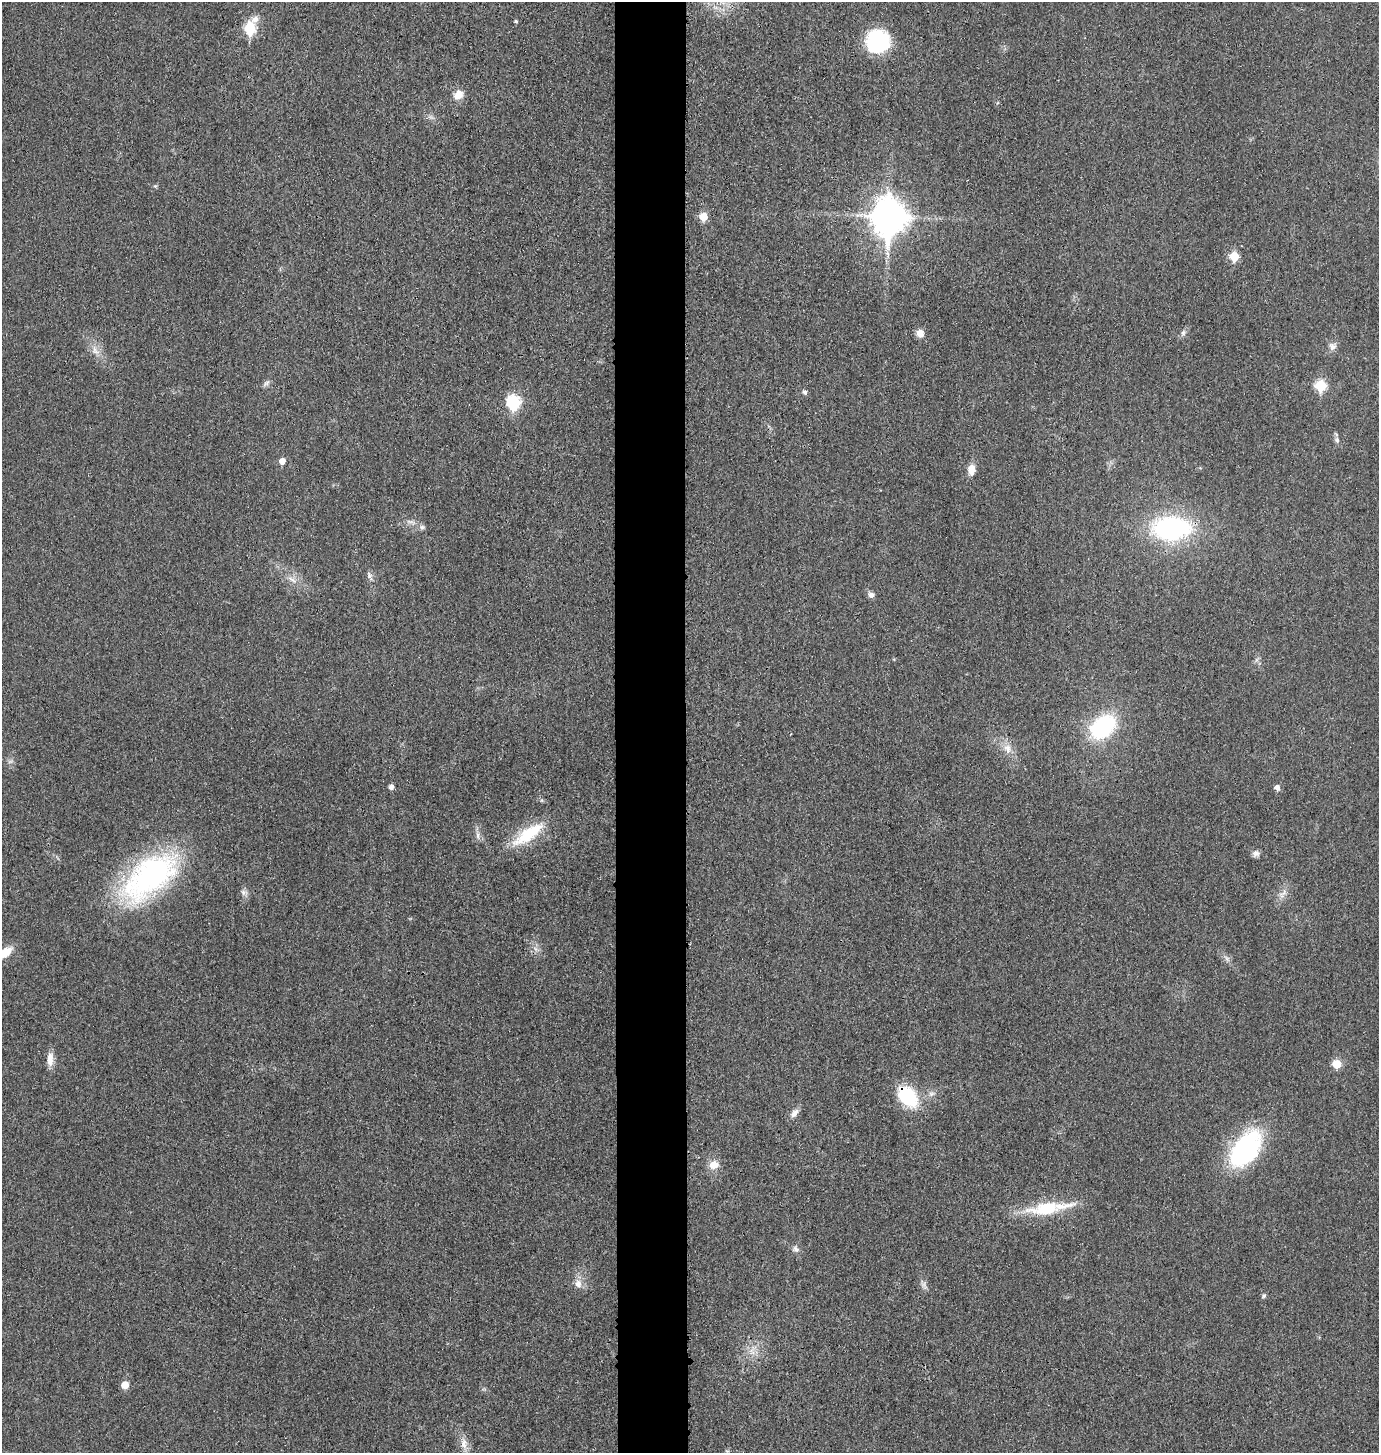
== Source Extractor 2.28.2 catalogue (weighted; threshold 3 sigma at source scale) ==
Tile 5 of 3 x 3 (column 2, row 2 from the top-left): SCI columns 1534-2910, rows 1471-2921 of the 4402 x 4385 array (HDU 1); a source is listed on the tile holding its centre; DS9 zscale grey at full resolution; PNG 1381 x 1455 px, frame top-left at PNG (2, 2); no overlay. Shown black and unused: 5% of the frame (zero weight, under 3 of 4 exposures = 2% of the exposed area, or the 3 px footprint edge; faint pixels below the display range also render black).
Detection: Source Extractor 2.28.2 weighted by HDU 2 'WHT'; one run over the whole footprint, this tile lists its part. Background 0.0332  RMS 0.006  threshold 0.0269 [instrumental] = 3 sigma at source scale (4.5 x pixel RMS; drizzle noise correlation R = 1.50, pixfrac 1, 0.05/0.05 arcsec/px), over >= 5 px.
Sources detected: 49; all 49 listed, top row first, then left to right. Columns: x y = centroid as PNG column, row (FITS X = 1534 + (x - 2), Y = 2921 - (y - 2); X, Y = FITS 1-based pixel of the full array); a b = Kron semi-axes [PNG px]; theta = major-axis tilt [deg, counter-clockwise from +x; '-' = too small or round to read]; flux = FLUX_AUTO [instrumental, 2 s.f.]
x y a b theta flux
255 19 12 8 39 3.9
516 21 5 4 - 0.83
250 28 7 6 - 42
878 41 26 26 - 38
458 95 13 10 46 6.3
155 186 5 4 - 0.75
703 217 6 6 - 13
890 217 13 11 89 1200
1234 256 6 6 - 18
920 333 9 8 - 4.9
1183 333 10 6 75 1.8
1332 347 10 10 - 3.2
95 350 15 7 -53 4.6
267 383 9 6 28 1.8
1321 386 6 6 - 37
805 392 5 5 - 1.6
513 402 7 7 - 67
1337 440 8 6 -88 1.7
282 461 5 5 - 5
971 470 12 8 83 5.8
422 527 7 7 - 1.6
1171 528 37 22 1 95
369 575 12 6 -66 2.3
292 580 15 5 -30 3.3
871 595 6 6 - 2.6
1103 727 22 15 40 69
1008 749 15 10 -76 5.8
391 787 5 5 - 2.5
1277 788 6 5 - 3.1
477 835 11 4 -85 2.1
527 835 42 16 36 27
1256 853 9 8 - 2.4
149 877 76 38 39 120
244 892 10 7 -21 2.3
1282 894 16 7 49 3.8
5 952 16 9 38 10
1227 959 7 6 - 1.7
50 1059 19 8 90 5.8
1337 1064 6 6 - 15
908 1096 28 18 -50 31
794 1113 14 7 46 3.6
1246 1149 46 26 54 75
714 1165 12 10 12 6
1046 1208 50 17 8 30
796 1249 9 7 -45 2.3
578 1284 12 10 -78 4.6
1264 1296 6 5 - 1.2
125 1385 6 5 - 8.8
464 1443 17 9 -84 5.4
Overlapping masked pixels (flux is a lower limit): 1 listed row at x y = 908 1096
Isophote crosses this tile's border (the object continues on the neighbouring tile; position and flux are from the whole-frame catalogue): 1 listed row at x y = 5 952